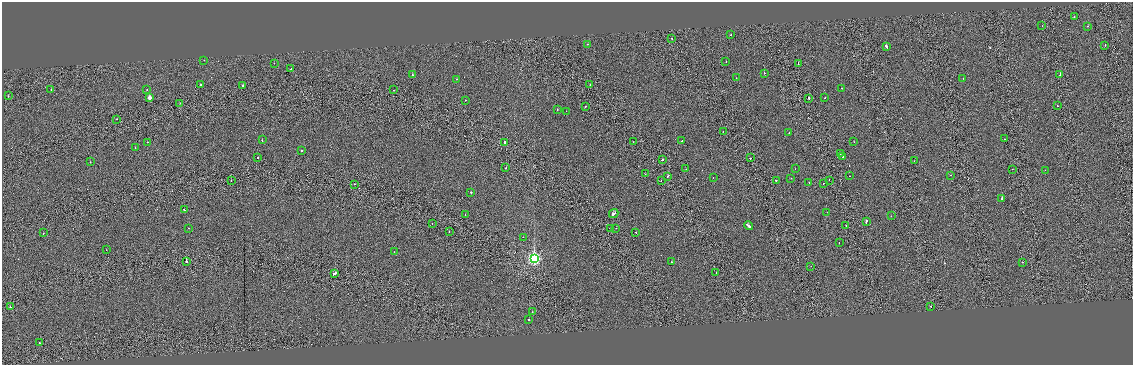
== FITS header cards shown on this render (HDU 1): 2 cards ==
NAXIS1  =                 2261
NAXIS2  =                  726

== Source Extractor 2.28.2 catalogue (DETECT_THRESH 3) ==
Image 2261 x 726 px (HDU 1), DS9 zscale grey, zoomed out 1/2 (1 PNG px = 2 x 2 image px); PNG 1135 x 367 px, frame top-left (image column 1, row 726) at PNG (2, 2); each listed source drawn as its Kron ellipse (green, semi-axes under 4 px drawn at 4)
Background -1.93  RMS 0.94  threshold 2.81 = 3 sigma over >= 5 px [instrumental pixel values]
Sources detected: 114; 8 cannot appear on this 1/2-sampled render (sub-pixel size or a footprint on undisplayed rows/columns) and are neither listed nor drawn; the other 106 listed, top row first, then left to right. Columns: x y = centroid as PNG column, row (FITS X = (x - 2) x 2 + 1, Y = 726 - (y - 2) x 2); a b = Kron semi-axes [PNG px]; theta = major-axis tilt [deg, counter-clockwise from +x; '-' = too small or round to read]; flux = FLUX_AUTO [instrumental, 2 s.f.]
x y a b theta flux
1074 17 2 2 - 1400
1042 26 2 1 - 300
1088 26 2 2 - 480
731 34 2 2 - 1200
672 38 2 1 - 290
587 44 2 1 - 290
1105 45 2 1 - 460
886 46 3 2 - 1800
204 60 2 1 - 340
726 62 2 2 - 440
274 63 2 2 - 140
798 64 2 1 - 330
291 69 2 2 - 420
764 73 2 2 - 1600
412 75 2 2 - 250
1060 75 2 1 - 530
736 78 2 1 - 320
963 78 2 2 - 250
457 79 2 1 - 250
200 85 2 2 - 450
590 85 2 1 - 390
243 86 2 2 - 580
842 88 2 2 - 390
51 89 2 1 - 280
147 89 2 2 - 260
394 90 2 1 - 310
8 96 2 1 - 370
149 97 3 2 - 1500
809 98 2 1 - 7800
825 98 2 2 - 350
465 100 2 2 - 300
180 103 2 1 - 330
585 106 2 2 - 810
1057 106 2 1 - 350
557 109 2 2 - 650
566 111 2 1 - 180
117 119 2 1 - 280
723 131 2 2 - 550
789 133 2 2 - 300
1005 139 2 1 - 130
262 140 2 2 - 520
682 141 2 2 - 450
147 142 2 2 - 330
504 142 3 1 - 1300
633 142 2 1 - 600
854 142 2 1 - 280
135 147 2 1 - 140
302 151 2 2 - 2000
840 154 2 1 - 470
842 157 2 2 - 280
258 158 2 2 - 820
750 158 2 1 - 870
662 160 2 2 - 2400
914 161 2 1 - 210
90 162 2 2 - 440
506 168 2 2 - 430
686 169 2 1 - 230
795 169 2 1 - 410
1012 169 2 1 - 170
1045 170 2 1 - 230
645 174 2 1 - 200
951 175 2 1 - 320
667 176 2 2 - 430
849 176 2 1 - 530
713 178 2 2 - 290
791 178 2 2 - 330
231 180 2 1 - 330
661 180 2 1 - 540
776 180 2 2 - 8100
829 180 2 1 - 420
809 182 2 2 - 430
823 183 2 1 - 560
354 184 2 1 - 290
471 192 2 2 - 750
1002 198 2 2 - 760
184 210 3 2 - 2100
827 212 2 1 - 450
614 213 5 2 - 2000
465 214 2 1 - 230
891 216 2 2 - 260
866 221 3 2 - 1700
432 223 2 1 - 150
748 226 5 2 - 2500
846 226 2 1 - 630
189 228 2 1 - 210
611 228 2 2 - 330
616 228 2 1 - 310
449 231 2 1 - 660
636 232 2 2 - 890
43 233 2 2 - 460
523 237 2 1 - 240
839 243 2 1 - 280
106 250 2 1 - 220
394 252 2 1 - 220
534 258 4 4 - 37000
186 262 2 1 - 4800
672 262 2 1 - 1600
1022 262 2 2 - 1100
811 266 2 1 - 310
716 272 2 1 - 310
335 273 3 2 - 2600
931 306 2 1 - 560
10 307 2 2 - 940
532 312 2 2 - 480
529 319 2 2 - 790
39 343 2 2 - 360
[8 sub-pixel or undisplayed-footprint detections neither listed nor drawn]